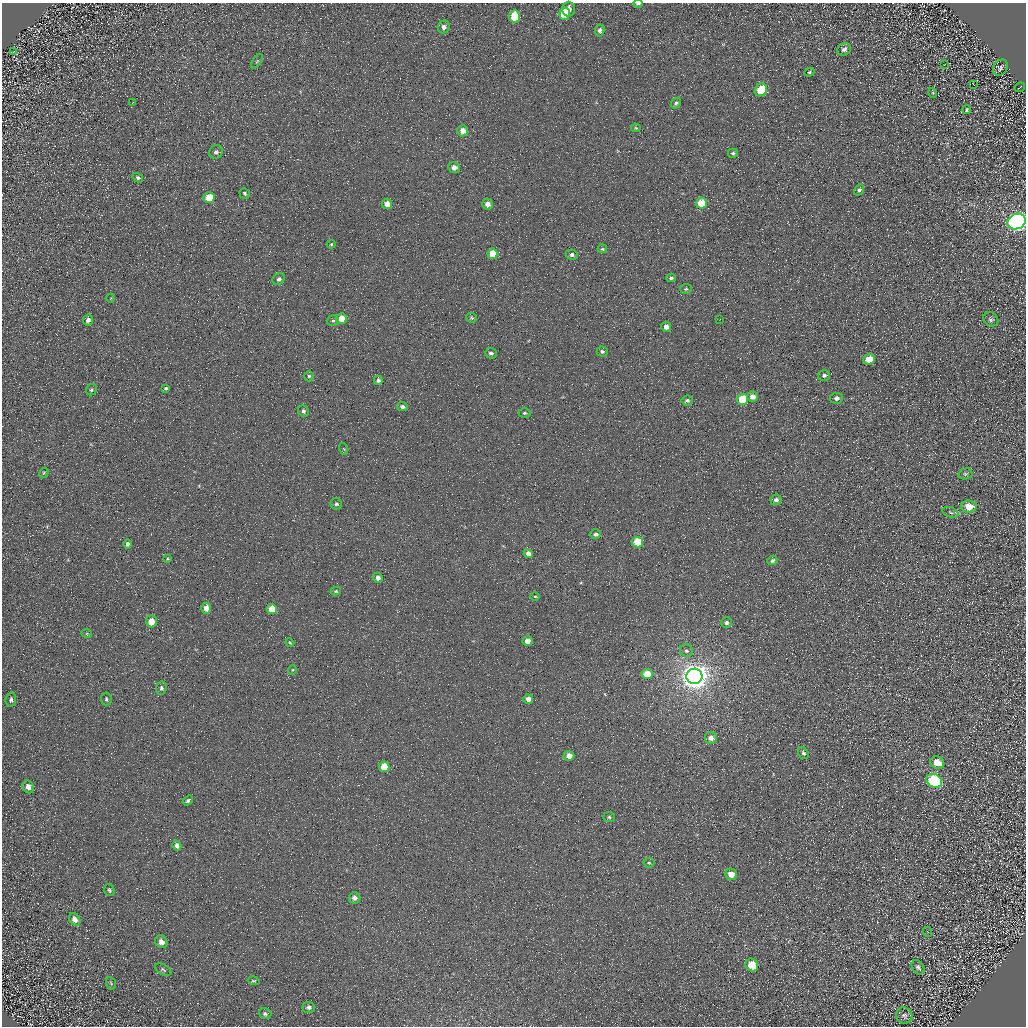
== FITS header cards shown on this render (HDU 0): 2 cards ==
NAXIS1  =                 1024 / Required FITS header
NAXIS2  =                 1024 / Required FITS header

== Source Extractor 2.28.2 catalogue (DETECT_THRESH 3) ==
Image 1024 x 1024 px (HDU 0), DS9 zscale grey, 1 PNG px = 1 image px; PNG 1028 x 1028 px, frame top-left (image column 1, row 1024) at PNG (2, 3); each listed source drawn as its Kron ellipse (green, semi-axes under 4 px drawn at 4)
Background 4.43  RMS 8.6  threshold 25.8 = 3 sigma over >= 5 px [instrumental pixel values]
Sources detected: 118; all 118 listed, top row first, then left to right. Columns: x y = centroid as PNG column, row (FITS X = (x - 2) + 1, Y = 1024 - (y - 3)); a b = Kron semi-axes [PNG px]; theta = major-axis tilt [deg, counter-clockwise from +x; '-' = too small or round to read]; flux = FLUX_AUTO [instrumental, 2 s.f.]
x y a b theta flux
638 4 4 2 - 1200
569 9 7 6 - 3600
564 14 6 5 - 14000
514 16 6 5 - 18000
444 27 6 6 - 2100
600 30 6 5 - 1700
844 49 7 6 - 2400
14 51 4 2 - 360
257 61 8 4 54 880
944 65 3 2 - 580
1000 68 8 7 - 1400
809 72 5 4 - 710
973 84 3 2 - 310
1020 87 5 2 - 450
761 90 7 6 - 15000
933 93 5 3 - 610
133 102 2 2 - 400
676 103 6 4 49 1200
967 110 4 3 - 660
636 128 5 4 - 710
463 131 5 5 - 4800
216 152 7 6 - 1800
733 153 5 4 - 1000
454 167 6 5 - 3200
138 178 6 4 -32 1300
859 190 6 4 54 1300
245 193 5 5 - 1000
209 198 5 5 - 13000
701 203 5 5 - 16000
387 204 5 5 - 4300
488 204 5 5 - 2800
1017 221 9 7 25 360000
331 244 4 4 - 670
602 249 5 4 - 760
493 254 5 5 - 11000
572 255 6 5 - 1800
671 278 4 3 - 1000
279 279 6 5 - 1800
686 289 6 5 - 850
111 298 4 3 - 430
341 318 5 5 - 7700
472 318 5 5 - 840
720 319 2 2 - 260
991 319 8 6 -34 1600
88 320 5 5 - 2200
333 321 6 5 - 1200
666 327 5 5 - 3700
602 351 5 5 - 1200
491 353 6 5 - 1500
869 359 6 5 - 12000
824 375 6 5 - 1500
309 376 5 4 - 970
378 380 4 4 - 1700
166 388 4 3 - 890
91 390 6 5 - 980
752 397 5 5 - 3600
836 398 6 5 - 2300
742 399 5 5 - 22000
687 400 6 5 - 1500
402 407 5 4 - 1600
303 411 6 5 - 1600
524 413 6 4 1 900
344 449 6 4 -71 530
44 473 5 4 - 610
965 474 7 5 16 1000
776 500 5 5 - 1700
336 504 6 5 - 1300
969 506 8 6 -4 8300
951 512 8 5 -20 1300
596 534 5 5 - 2000
637 542 5 5 - 18000
127 544 5 4 - 1600
528 553 4 4 - 2800
168 559 4 3 - 650
772 561 5 4 - 1500
378 578 5 4 - 2500
336 591 5 4 - 770
535 596 4 3 - 510
206 608 5 5 - 4800
272 609 5 5 - 14000
151 621 6 5 - 7600
726 623 5 5 - 1400
87 634 5 3 - 570
528 641 5 5 - 5400
290 643 5 3 - 590
686 651 7 6 - 1600
292 670 5 3 - 480
647 674 5 5 - 11000
694 676 8 7 - 880000
161 688 6 5 - 1500
106 699 7 5 -81 1200
528 699 5 4 - 3500
11 700 7 5 80 1300
711 738 6 6 - 3800
803 753 6 5 - 1400
569 756 5 5 - 4600
937 763 7 6 - 8500
384 767 5 5 - 12000
934 781 8 6 -31 74000
28 787 6 5 - 3200
188 801 6 4 35 1200
609 817 6 5 - 1100
177 845 5 4 - 1900
649 863 5 5 - 840
731 874 6 5 - 7300
109 890 6 5 - 1000
354 898 6 6 - 2500
75 919 7 5 -54 2600
928 932 5 3 - 500
161 942 7 6 - 3400
752 965 7 6 - 12000
918 967 8 5 -56 1400
163 970 9 5 -29 1100
254 981 6 4 -15 740
111 983 6 4 -69 780
309 1007 6 5 - 1700
265 1014 6 5 - 1400
904 1016 8 7 - 2100
At the frame edge (FLAGS 8, measured only in part): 2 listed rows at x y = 638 4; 1017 221